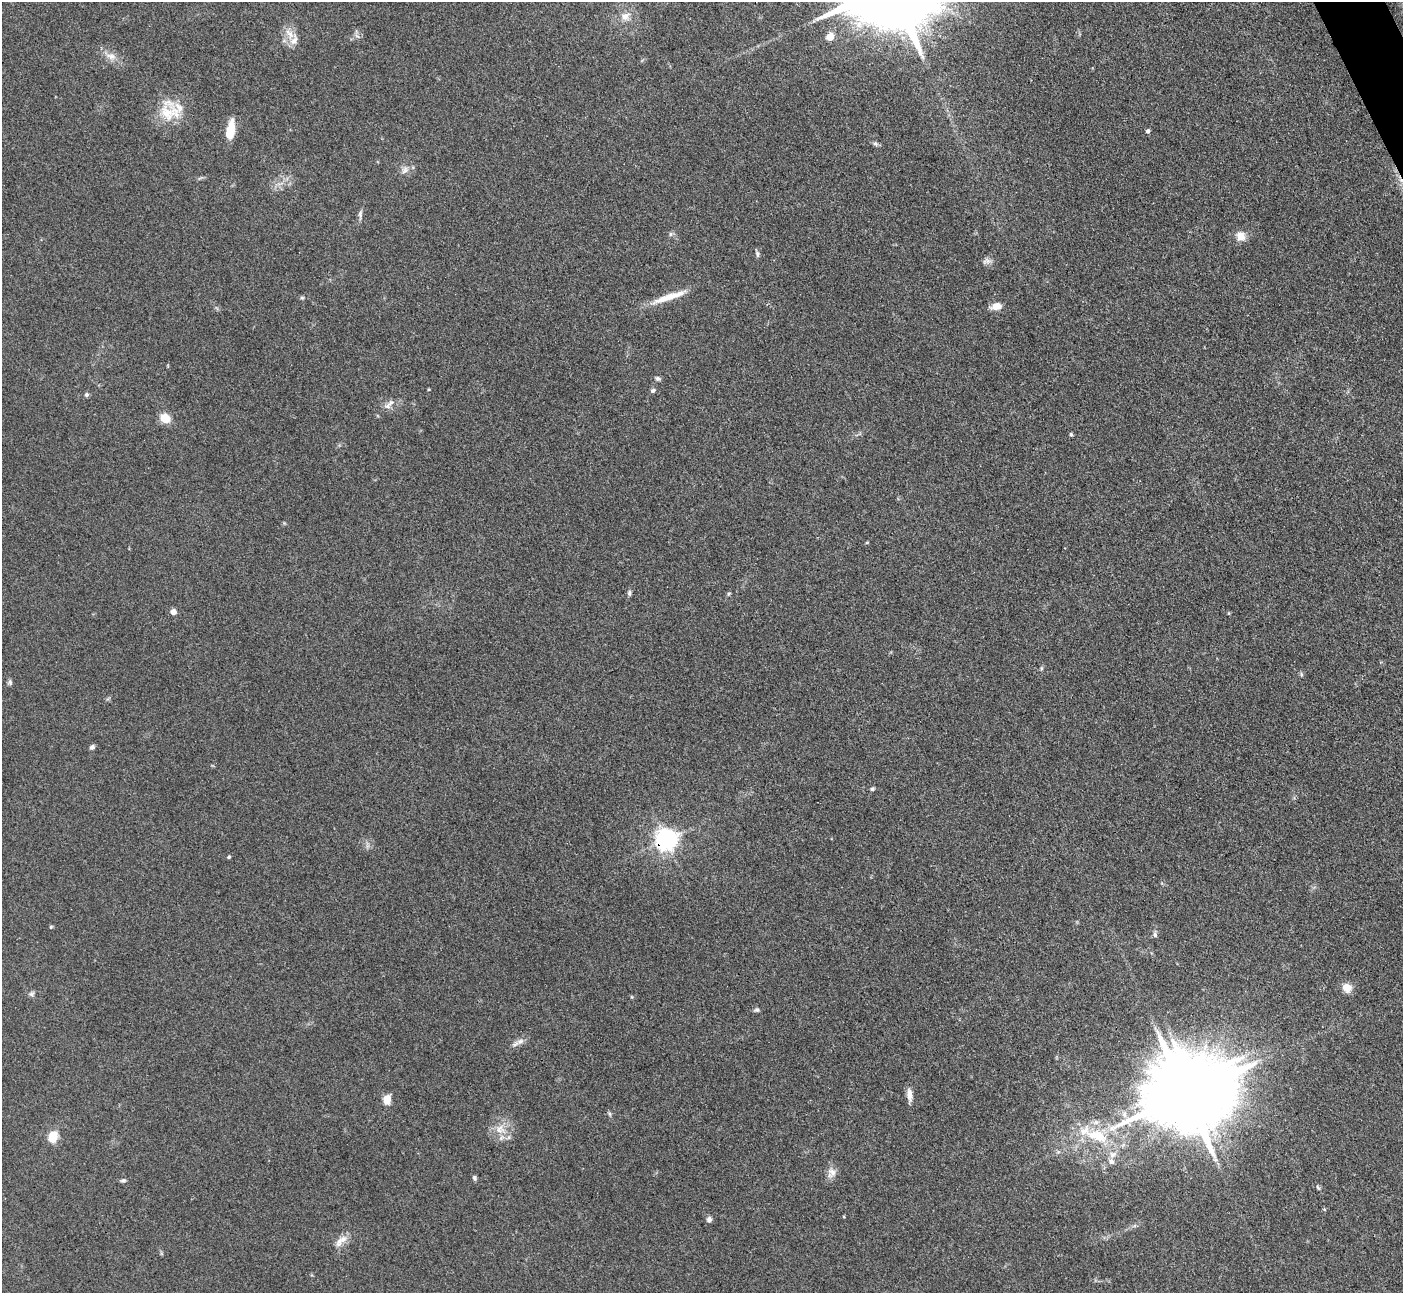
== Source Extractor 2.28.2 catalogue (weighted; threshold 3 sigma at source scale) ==
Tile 10 of 4 x 4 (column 2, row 3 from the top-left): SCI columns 1411-2811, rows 1581-2871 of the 5623 x 5610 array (HDU 1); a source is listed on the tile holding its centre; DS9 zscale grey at full resolution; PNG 1405 x 1295 px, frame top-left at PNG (2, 2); no overlay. Shown black and unused: <1% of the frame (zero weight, under 3 of 4 exposures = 1% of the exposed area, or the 3 px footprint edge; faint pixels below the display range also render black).
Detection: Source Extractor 2.28.2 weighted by HDU 2 'WHT'; one run over the whole footprint, this tile lists its part. Background 0.201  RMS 0.0081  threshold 0.0365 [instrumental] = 3 sigma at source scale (4.5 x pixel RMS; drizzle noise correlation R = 1.50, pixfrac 1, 0.05/0.05 arcsec/px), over >= 5 px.
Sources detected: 57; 1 inside a brighter object's white glare — not listed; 2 inside a brighter listed object's ellipse — not listed separately; the other 54 listed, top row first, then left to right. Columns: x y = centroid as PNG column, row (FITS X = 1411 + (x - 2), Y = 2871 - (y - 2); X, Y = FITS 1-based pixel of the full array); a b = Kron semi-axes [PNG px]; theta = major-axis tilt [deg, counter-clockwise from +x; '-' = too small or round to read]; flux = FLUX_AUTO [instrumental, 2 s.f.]
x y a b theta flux
625 16 13 11 28 7.3
290 34 18 9 -57 8.5
830 36 5 5 - 20
111 56 16 9 -15 6.7
169 113 32 22 0 26
230 131 21 8 80 18
1148 131 5 4 - 1.6
875 144 7 5 -30 1.8
405 170 11 8 51 4.1
360 214 12 5 88 2.5
671 234 6 4 -90 1.4
1240 236 11 11 - 8.1
757 254 8 5 -78 1.8
987 261 12 7 8 3.5
669 297 46 7 19 17
302 298 6 4 0 1.1
996 306 15 8 9 6.1
658 378 7 5 -31 1.7
429 389 4 3 - 0.71
653 391 7 5 30 1.8
86 395 6 5 - 1.7
391 403 10 7 48 4
165 418 7 6 - 20
1071 434 5 4 - 1.3
629 593 8 5 90 1.8
729 594 6 4 44 1
173 612 4 4 - 7.8
1229 613 6 4 -90 0.73
1301 674 6 4 -72 1.1
10 682 9 5 -74 1.7
92 747 6 5 - 2.2
872 789 6 5 - 1.5
666 840 7 7 - 580
229 857 4 4 - 1.2
51 927 6 4 1 0.88
1155 935 7 5 -74 1.9
1347 988 11 10 - 7.8
31 994 8 6 2 2
757 1010 7 6 - 1.7
515 1044 14 6 34 4
1186 1094 26 17 17 13000
909 1095 16 7 -85 5.5
387 1100 7 5 75 16
610 1114 6 4 -71 1.2
499 1129 14 10 68 9.4
1097 1136 33 15 -19 33
53 1137 11 9 73 15
1113 1154 12 7 23 4.4
831 1173 14 11 78 5.9
474 1178 6 5 - 1.6
123 1180 7 5 7 1.5
1318 1187 6 4 -58 1.2
709 1219 6 6 - 2.9
341 1241 23 8 43 7
Overlapping masked pixels (flux is a lower limit): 1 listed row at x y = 666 840